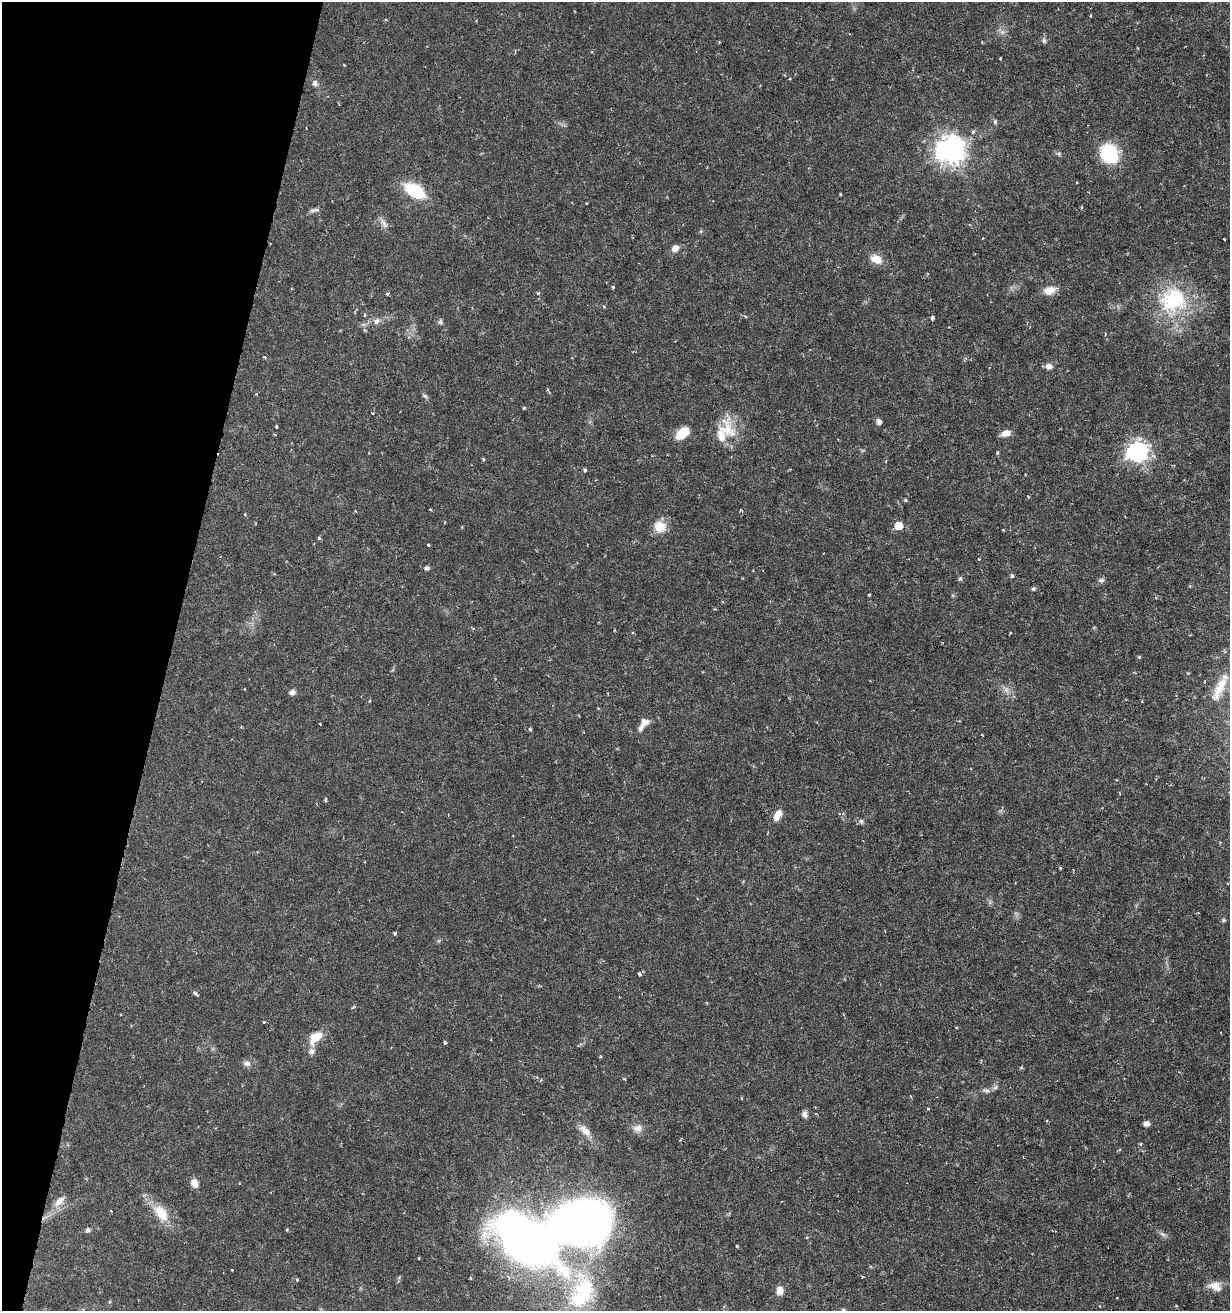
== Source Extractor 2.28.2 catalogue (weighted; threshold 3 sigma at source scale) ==
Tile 9 of 4 x 4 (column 1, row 3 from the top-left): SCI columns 368-1595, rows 1319-2627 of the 5530 x 5283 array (HDU 1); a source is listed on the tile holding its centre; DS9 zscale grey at full resolution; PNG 1232 x 1313 px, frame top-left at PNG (2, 2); no overlay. Shown black and unused: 14% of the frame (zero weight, under 3 of 6 exposures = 2% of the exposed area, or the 3 px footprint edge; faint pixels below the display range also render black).
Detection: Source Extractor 2.28.2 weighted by HDU 2 'WHT'; one run over the whole footprint, this tile lists its part. Background 0.0157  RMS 0.0012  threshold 0.00481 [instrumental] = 3 sigma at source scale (4.09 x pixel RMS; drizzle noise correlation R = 1.36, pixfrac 0.8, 0.0396/0.0396 arcsec/px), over >= 5 px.
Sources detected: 99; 1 inside a brighter object's white glare — not listed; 4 inside a brighter listed object's ellipse — not listed separately; the other 94 listed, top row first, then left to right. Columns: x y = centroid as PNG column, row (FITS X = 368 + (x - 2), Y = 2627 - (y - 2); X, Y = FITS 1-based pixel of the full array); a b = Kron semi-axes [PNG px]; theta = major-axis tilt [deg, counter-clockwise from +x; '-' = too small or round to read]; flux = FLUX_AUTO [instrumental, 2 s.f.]
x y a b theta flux
1044 40 8 5 -84 0.25
344 65 3 3 - 0.073
790 79 3 3 - 0.11
315 83 8 7 - 0.37
995 122 6 5 - 0.17
973 132 5 5 - 0.19
950 150 9 9 - 120
1109 153 18 15 -58 6.6
1059 154 7 4 -72 0.17
415 191 22 12 -30 4.8
840 194 3 2 - 0.11
314 210 15 4 10 0.29
384 224 16 6 -58 0.55
1224 239 3 2 - 0.074
675 248 7 6 - 0.74
876 259 15 10 -22 1.2
613 287 3 3 - 0.19
1049 290 14 9 15 1.2
538 293 4 4 - 0.14
387 294 4 4 - 0.12
1173 300 40 35 14 8.6
365 315 6 3 81 0.11
932 318 4 3 - 0.52
376 321 8 7 - 0.42
440 322 5 5 - 0.3
1105 334 4 3 - 0.088
264 357 4 3 - 0.12
1049 366 8 7 - 0.54
257 394 4 3 - 0.095
425 396 8 4 -35 0.19
524 408 4 3 - 0.12
372 413 3 3 - 0.21
879 422 7 6 - 0.33
276 427 4 2 - 0.095
727 429 29 20 -62 2.9
682 433 13 8 41 2.5
1006 433 11 7 14 0.79
1137 452 8 7 - 51
585 470 4 4 - 0.19
1025 474 3 2 - 0.074
905 500 5 4 - 0.14
430 509 3 3 - 0.085
740 510 4 3 - 0.1
898 526 5 5 - 2.7
660 527 16 15 - 1.5
319 538 4 4 - 0.18
428 545 3 2 - 0.11
978 559 4 3 - 0.066
427 568 5 4 - 0.32
1012 576 4 4 - 0.26
960 578 6 5 - 0.19
1101 580 8 5 9 0.27
1033 589 6 5 - 0.16
869 594 3 2 - 0.11
1139 657 5 4 - 0.14
1220 688 38 10 64 2.3
292 692 8 7 - 0.36
645 722 11 9 0 0.64
530 729 4 4 - 0.14
326 800 6 3 89 0.13
778 815 14 8 62 0.93
861 821 7 6 - 0.27
1060 868 3 3 - 0.12
1223 920 6 5 - 0.15
395 933 3 3 - 0.25
639 974 5 4 - 0.22
196 993 6 4 -36 0.27
264 1022 3 3 - 0.12
315 1037 20 11 47 1.7
445 1042 3 3 - 0.17
247 1063 10 7 -5 0.46
1021 1067 5 4 - 0.14
624 1079 5 3 - 0.098
541 1080 4 3 - 0.1
995 1087 9 5 34 0.29
986 1090 12 5 -10 0.33
928 1109 4 3 - 0.11
805 1114 8 7 - 0.38
1146 1123 7 5 11 0.41
638 1128 13 10 11 0.73
585 1131 17 9 -44 1.1
194 1183 9 7 -60 0.83
59 1201 18 9 49 0.99
161 1213 25 14 -50 2.5
580 1224 32 23 6 140
287 1229 4 3 - 0.12
87 1230 7 6 - 0.28
1163 1234 10 4 -27 0.3
737 1246 4 3 - 0.1
232 1270 3 2 - 0.11
297 1280 4 3 - 0.15
1215 1286 18 11 -20 1.2
585 1287 45 38 -72 9.7
780 1291 10 8 80 0.74